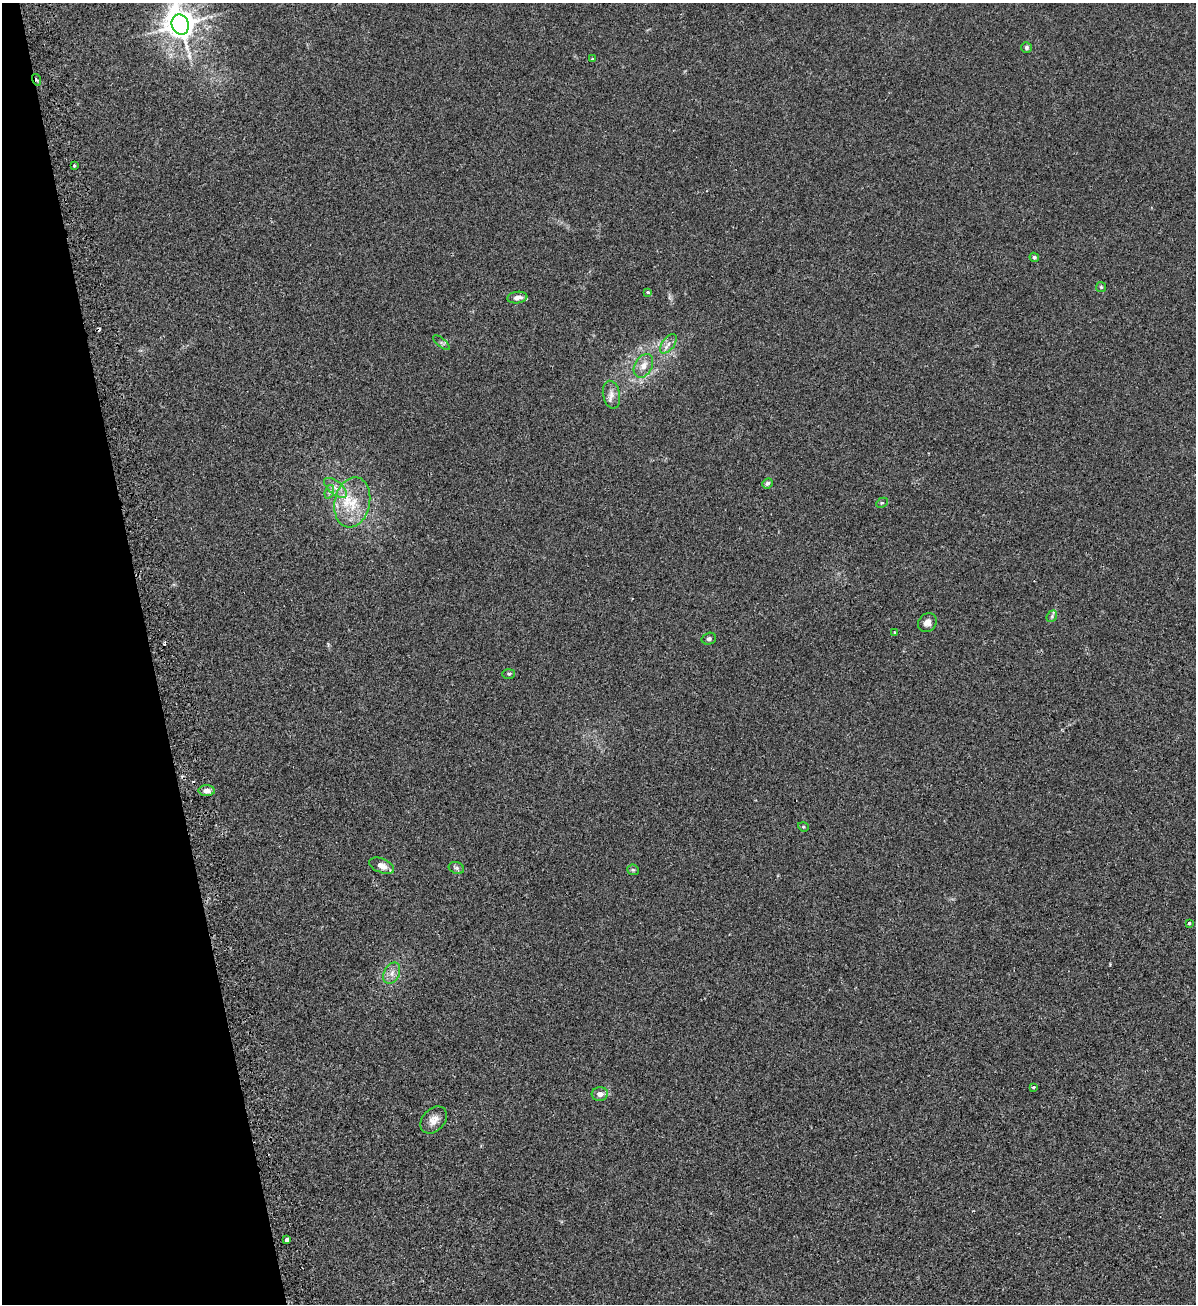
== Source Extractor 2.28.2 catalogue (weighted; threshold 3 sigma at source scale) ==
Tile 5 of 4 x 4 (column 1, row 2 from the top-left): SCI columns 301-1494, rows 2613-3914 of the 5258 x 5228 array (HDU 1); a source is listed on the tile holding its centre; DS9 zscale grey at full resolution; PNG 1198 x 1306 px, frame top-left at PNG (2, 3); each listed source drawn as its Kron ellipse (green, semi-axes under 4 px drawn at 4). Shown black and unused: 13% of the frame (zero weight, under 2 of 3 exposures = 2% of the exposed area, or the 3 px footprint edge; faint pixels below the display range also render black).
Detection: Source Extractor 2.28.2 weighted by HDU 2 'WHT'; one run over the whole footprint, this tile lists its part. Background 0.0154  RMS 0.0063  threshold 0.0285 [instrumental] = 3 sigma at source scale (4.5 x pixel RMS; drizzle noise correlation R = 1.50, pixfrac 1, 0.05/0.05 arcsec/px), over >= 5 px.
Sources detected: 38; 3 cosmic-ray / hot-pixel residue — neither listed nor drawn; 1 inside a brighter listed object's ellipse — not listed separately; the other 34 listed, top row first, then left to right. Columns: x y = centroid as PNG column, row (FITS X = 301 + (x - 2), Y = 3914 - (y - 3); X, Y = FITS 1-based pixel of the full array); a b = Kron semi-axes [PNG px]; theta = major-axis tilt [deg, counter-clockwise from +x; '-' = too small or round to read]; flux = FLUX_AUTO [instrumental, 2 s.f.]
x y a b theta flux
180 24 10 8 -67 940
1026 48 5 5 - 1.2
592 59 4 4 - 0.68
37 80 6 3 -74 2.7
75 165 3 3 - 1
1034 257 5 4 - 1
1101 287 5 5 - 0.83
648 292 3 3 - 2.1
517 297 10 5 8 3.1
441 343 10 3 -40 0.95
668 344 11 6 54 3
643 366 13 8 60 5.3
611 395 14 8 -78 3.8
767 483 5 4 - 1.4
336 488 13 6 -38 4.2
329 492 7 4 71 1.5
352 502 25 17 77 19
882 503 6 4 28 0.85
1052 616 6 4 50 1.1
927 623 10 8 47 3.4
894 633 3 3 - 1.3
709 639 7 6 - 1.6
509 674 6 5 - 0.99
207 791 8 5 -1 3.4
803 827 5 4 - 0.86
382 866 13 7 -22 5.1
456 868 8 6 -20 1.3
633 870 5 5 - 0.98
1189 923 3 3 - 0.76
392 973 11 7 64 3.9
1033 1087 3 3 - 1.3
600 1094 8 7 - 3.2
434 1120 15 11 47 5.2
287 1240 4 3 - 6
Overlapping masked pixels (flux is a lower limit): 1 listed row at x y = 37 80
Isophote crosses this tile's border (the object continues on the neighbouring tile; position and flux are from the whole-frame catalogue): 1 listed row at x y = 180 24